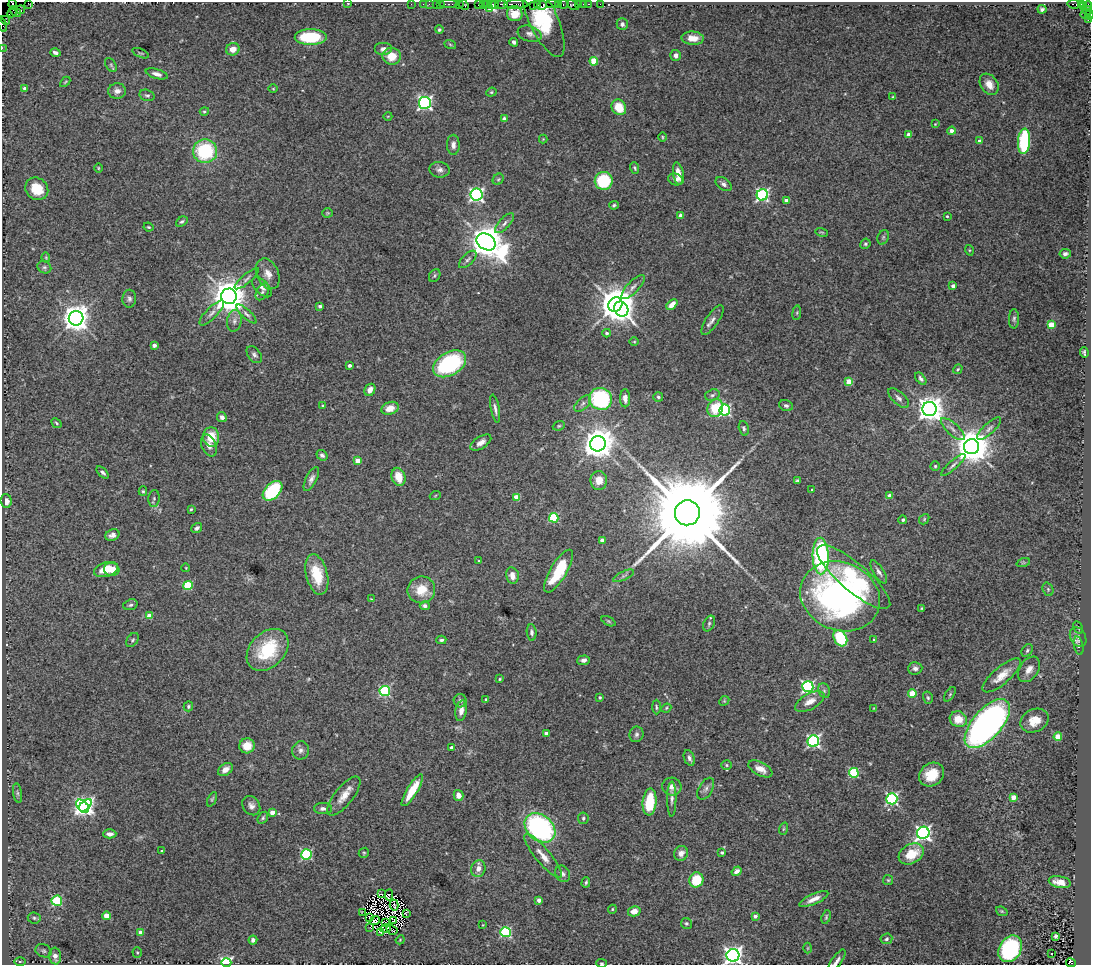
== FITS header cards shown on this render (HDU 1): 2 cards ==
NAXIS1  =                 1089
NAXIS2  =                  963

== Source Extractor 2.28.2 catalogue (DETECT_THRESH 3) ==
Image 1089 x 963 px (HDU 1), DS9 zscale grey, 1 PNG px = 1 image px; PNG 1093 x 967 px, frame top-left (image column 1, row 963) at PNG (2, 2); each listed source drawn as its Kron ellipse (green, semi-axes under 4 px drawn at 4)
Background 2.01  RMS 0.043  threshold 0.129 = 3 sigma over >= 5 px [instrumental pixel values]
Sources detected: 348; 5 with non-positive FLUX_AUTO (blend fragments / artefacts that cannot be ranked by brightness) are neither listed nor drawn; the other 343 listed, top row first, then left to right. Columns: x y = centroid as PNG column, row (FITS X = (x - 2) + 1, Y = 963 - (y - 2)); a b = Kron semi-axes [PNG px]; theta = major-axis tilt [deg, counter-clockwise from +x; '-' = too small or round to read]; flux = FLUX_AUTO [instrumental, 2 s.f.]
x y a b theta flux
28 3 3 2 - 100
347 3 2 2 - 60
13 4 4 3 - 270
411 4 2 2 - 57
423 4 2 2 - 86
429 4 2 2 - 68
436 4 2 2 - 120
440 4 2 2 - 62
449 4 9 2 0 250
478 4 3 2 - 85
487 4 3 2 - 45
494 4 4 3 - 470
502 4 6 2 0 550
516 4 12 4 1 550
537 4 2 2 - 170
552 4 6 2 0 260
559 4 2 2 - 120
564 4 5 3 - 280
579 4 3 3 - 180
583 4 2 2 - 31
589 4 3 2 - 94
600 4 2 2 - 24
1074 4 7 3 -8 240
1081 4 2 2 - 45
459 5 2 2 - 64
464 5 5 2 - 120
483 5 3 2 - 160
491 5 3 3 - 560
542 5 5 2 - 260
573 5 6 3 -29 150
1088 5 4 3 - 200
534 6 3 2 - 260
1084 6 4 2 - 42
489 9 3 3 - 87
1042 9 4 4 - 7.3
21 10 4 3 - 110
1087 11 4 4 - 170
15 12 6 3 -39 1500
12 13 4 3 - 960
515 14 8 7 - 43
1085 14 5 4 - 530
1090 15 4 2 - 190
1088 19 3 2 - 61
5 20 5 3 - 210
543 20 40 14 -65 130
622 24 6 5 - 8.2
3 25 7 2 -79 190
439 30 4 4 - 4.9
530 34 12 7 -18 14
311 37 16 8 0 140
693 38 11 6 -4 35
514 42 4 4 - 6.9
450 44 6 4 -20 4
2 48 2 2 - 48
233 49 7 6 - 25
383 49 9 6 0 15
55 53 5 3 - 8.5
141 53 9 3 -22 3.8
676 55 5 5 - 12
392 56 9 8 - 47
594 61 4 4 - 70
111 65 8 5 -59 5
157 74 11 5 -16 14
65 82 6 3 45 3.4
989 84 11 8 -56 30
25 88 4 3 - 12
273 89 4 3 - 2.4
117 91 9 8 - 16
491 92 5 4 - 3.6
147 95 8 5 -15 6.6
893 97 3 2 - 3
425 103 6 6 - 710
619 107 8 7 - 66
204 111 5 4 - 3.9
388 116 4 3 - 2
504 119 4 4 - 20
935 124 3 3 - 2.3
951 131 4 4 - 19
909 135 4 3 - 20
662 137 5 3 - 2.9
543 139 4 4 - 2.5
980 141 3 3 - 14
1024 141 13 6 86 250
453 145 10 6 -89 13
205 151 12 12 - 220
98 168 5 3 - 2.5
635 168 6 3 -69 4.3
439 170 10 7 -8 13
678 174 11 5 -79 28
498 179 6 5 - 3.9
676 179 7 5 -22 13
604 181 9 9 - 150
724 184 9 6 -36 9.2
37 189 12 10 -42 67
476 195 6 6 - 670
762 195 6 5 - 530
786 200 4 3 - 14
614 205 5 3 - 4.8
328 213 5 4 - 3.4
681 215 4 4 - 21
947 216 3 3 - 3.3
182 222 6 4 36 5.3
504 223 13 5 47 11
149 227 5 3 - 3.1
822 232 6 2 -13 2.9
883 237 7 5 69 5.9
486 242 10 8 -34 7200
865 244 5 5 - 5
969 250 5 3 - 2.8
1065 254 6 4 9 10
46 258 5 3 - 3.2
468 259 11 5 45 9
44 267 7 6 - 6.5
268 274 16 10 -66 28
435 276 7 5 57 4.7
247 279 15 4 41 9.5
953 286 4 3 - 15
262 287 12 6 -47 14
633 287 16 6 46 15
262 292 9 6 58 9.7
229 296 8 7 - 7200
129 299 9 7 88 9
615 305 8 7 - 7500
672 305 6 4 45 28
320 306 4 3 - 5.5
621 309 8 6 -53 1400
212 313 16 5 46 16
797 313 7 3 82 3.7
247 314 13 4 -43 9.6
76 318 7 7 - 3600
1014 319 9 5 89 7.4
712 320 17 6 56 15
234 321 11 7 80 14
1051 325 4 4 - 69
607 333 4 4 - 5.9
634 342 5 3 - 2.7
154 345 4 4 - 13
1084 352 5 3 - 4.7
254 355 10 6 -52 8.9
450 364 18 11 30 300
350 365 3 3 - 9.9
958 369 5 3 - 3.2
921 379 7 4 -53 7.3
849 382 4 4 - 56
370 390 6 5 - 17
712 395 7 5 18 6.8
658 397 5 4 - 5.5
625 398 9 5 -90 16
899 398 13 6 -44 12
601 399 12 10 -26 280
583 403 10 5 42 11
323 406 3 3 - 2.9
786 406 7 5 -20 7.3
390 408 9 6 19 34
715 408 9 7 63 99
495 409 14 4 -79 11
929 409 7 7 - 3200
725 410 5 5 - 360
222 417 5 4 - 12
57 423 5 3 - 4.1
559 426 6 4 21 4.1
744 428 7 5 -76 6.3
953 429 15 6 -42 15
989 429 15 5 43 12
211 437 10 8 -86 62
481 443 12 6 32 17
598 444 8 7 - 5100
209 445 11 7 -67 18
971 447 7 7 - 7700
322 455 6 4 -37 8.4
358 461 4 4 - 35
953 465 16 4 42 9.8
935 466 4 4 - 4.5
103 472 7 4 -45 7.4
398 477 9 6 -73 49
311 479 13 5 64 13
599 480 9 8 - 33
797 481 4 3 - 4.6
812 490 3 3 - 3.2
143 491 5 4 - 3.7
273 491 12 7 45 220
435 496 6 3 20 3
890 496 4 4 - 25
517 497 4 4 - 60
154 498 8 5 84 5.7
6 501 7 5 -84 21
191 509 3 3 - 3.1
687 513 12 12 - 80000
554 518 5 4 - 180
924 519 6 4 49 3.6
903 520 4 4 - 5.4
197 528 6 4 37 7.1
112 535 7 5 24 14
602 540 4 3 - 17
821 556 18 8 -89 440
479 561 3 3 - 2.4
1023 563 7 4 19 4.6
186 568 4 2 - 2
106 569 12 7 17 54
112 569 8 6 -15 42
558 571 24 8 59 130
879 572 13 5 -58 11
317 575 20 10 -76 78
512 576 8 6 -79 22
623 576 11 4 25 8.4
854 577 46 14 -40 180
188 586 5 4 - 150
1048 589 7 5 -69 4.6
421 590 14 13 - 61
840 596 41 34 -23 950
371 599 2 2 - 1.8
130 605 7 5 19 6.4
425 606 5 4 - 8.2
922 608 3 2 - 2.3
150 616 4 4 - 40
608 621 8 4 -27 4.3
709 623 8 5 64 6.8
1078 627 7 4 -62 3.7
532 632 8 5 -84 8.6
1078 637 10 7 -62 13
840 638 9 6 -60 160
874 639 3 3 - 2.8
133 640 8 5 53 5.6
441 640 5 3 - 5.2
1078 646 9 4 -77 6.9
268 650 24 17 45 160
1027 650 7 5 52 5.8
584 660 6 4 6 10
915 668 7 6 - 10
1029 669 14 9 55 23
1002 675 24 8 41 45
500 679 3 3 - 2.8
808 687 5 5 - 540
385 691 5 5 - 340
824 691 7 5 -69 6.6
912 693 4 4 - 83
950 694 8 4 54 5.6
600 697 3 3 - 4.7
928 698 6 5 - 5
486 699 4 3 - 4.6
460 701 7 6 - 8.8
724 701 5 4 - 3
810 701 16 8 29 30
188 706 5 4 - 4.3
656 707 7 3 -89 4.5
666 708 5 4 - 3.7
874 708 4 3 - 2
461 711 10 5 80 21
958 719 9 7 -26 49
1034 721 14 11 26 45
987 724 30 14 49 1000
546 733 4 3 - 18
636 734 8 7 - 8.4
1058 737 4 4 - 73
813 741 6 5 - 560
247 746 8 7 - 47
452 748 4 3 - 13
301 750 9 8 - 12
689 758 8 5 -69 8.9
726 765 5 5 - 4.5
225 769 8 5 36 23
760 769 13 6 -28 25
854 773 5 4 - 200
931 775 13 11 35 64
672 787 9 9 - 18
706 789 12 7 60 12
412 790 18 5 58 73
17 793 10 4 -79 7.3
459 795 5 5 - 21
344 796 24 9 51 38
1013 797 4 4 - 35
212 799 8 3 64 4
672 799 18 4 89 12
892 799 5 5 - 460
650 802 13 7 85 120
85 805 7 4 44 780
83 806 8 5 -47 770
251 806 10 8 -54 14
323 809 9 5 -1 9.8
272 812 4 4 - 25
263 818 6 4 56 5.2
583 818 5 5 - 4.8
540 828 17 12 -41 540
783 829 6 4 71 3.9
923 833 6 6 - 890
110 834 7 4 0 13
162 851 4 3 - 3
722 852 4 4 - 6.2
364 853 5 4 - 3.9
681 853 7 7 - 18
306 854 5 5 - 290
911 854 13 9 30 80
543 856 28 7 -50 34
478 869 8 7 - 21
737 871 5 4 - 12
563 874 8 7 - 9.7
696 880 7 7 - 91
888 880 5 5 - 3.7
586 882 5 3 - 5
1060 882 11 6 -11 31
382 894 3 2 - 1.8
389 895 6 3 85 9.7
814 899 16 5 24 23
539 900 4 3 - 22
57 901 5 5 - 190
394 905 5 2 - 0.76
612 909 4 4 - 3
634 911 6 5 - 28
1002 911 6 4 -21 3.5
363 913 4 2 - 1.2
406 914 3 3 - 2.3
107 916 4 4 - 55
755 916 4 4 - 13
826 917 7 3 73 4.3
34 918 6 5 - 5.6
369 918 3 2 - 3.1
375 921 5 3 - 0.49
394 921 4 2 - 2
385 923 3 2 - 2
686 923 6 5 - 5.5
483 925 4 3 - 1.9
370 928 2 2 - 5.6
386 928 5 2 - 2
392 930 6 2 -30 2.9
381 932 2 2 - 4.5
505 932 5 5 - 300
141 933 4 4 - 36
1056 936 4 3 - 6.2
886 939 6 5 - 6.1
253 940 4 4 - 7.6
400 940 5 3 - 2.6
808 948 5 3 - 2.8
1010 949 14 10 58 370
43 951 8 6 -26 7.3
137 953 5 4 - 3.6
1051 954 3 3 - 7.3
733 955 6 6 - 1500
55 956 8 6 -83 19
20 961 6 4 1 3.5
837 961 13 5 55 13
226 962 5 4 - 400
601 963 5 4 - 3.5
1071 963 5 4 - 1200
At the frame edge (FLAGS 8, measured only in part): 11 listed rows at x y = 28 3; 347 3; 13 4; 1090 15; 3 25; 2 48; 733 955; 837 961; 226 962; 601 963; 1071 963
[5 non-positive-flux detections neither listed nor drawn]